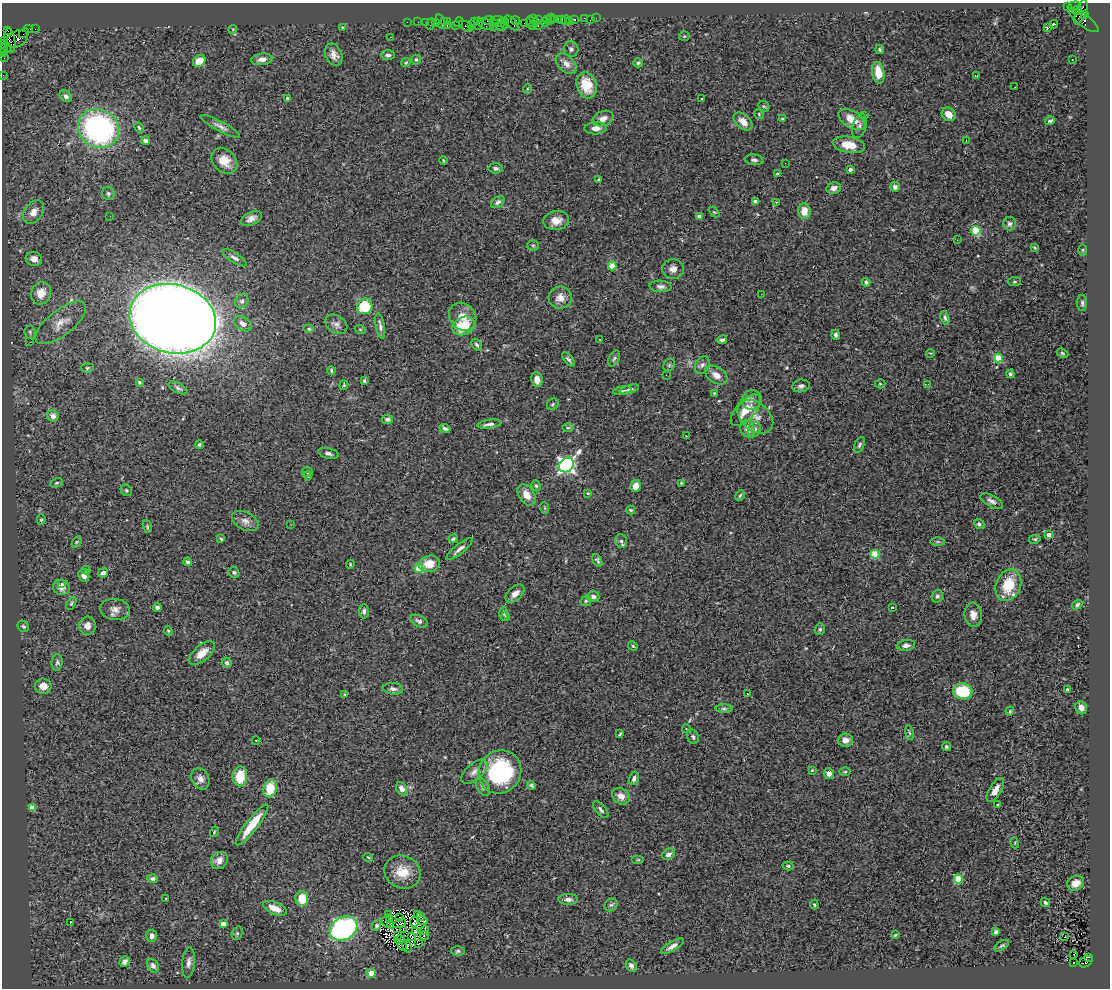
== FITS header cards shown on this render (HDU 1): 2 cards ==
NAXIS1  =                 1108
NAXIS2  =                  986

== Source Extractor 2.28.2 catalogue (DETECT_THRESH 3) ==
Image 1108 x 986 px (HDU 1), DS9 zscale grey, 1 PNG px = 1 image px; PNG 1112 x 990 px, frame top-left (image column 1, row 986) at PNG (2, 3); each listed source drawn as its Kron ellipse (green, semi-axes under 4 px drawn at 4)
Background 2.22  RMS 0.09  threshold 0.27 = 3 sigma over >= 5 px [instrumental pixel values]
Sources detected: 354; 1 with non-positive FLUX_AUTO (blend fragments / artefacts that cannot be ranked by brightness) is neither listed nor drawn; the other 353 listed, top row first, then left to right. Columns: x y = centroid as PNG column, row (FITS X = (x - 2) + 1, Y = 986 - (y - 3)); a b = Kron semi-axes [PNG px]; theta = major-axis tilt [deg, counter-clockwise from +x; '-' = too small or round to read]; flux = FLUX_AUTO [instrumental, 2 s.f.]
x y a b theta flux
1074 6 6 3 16 99
1067 7 3 2 - 510
1077 10 5 3 - 1000
1081 12 13 5 70 1300
1084 15 4 3 - 350
584 18 2 2 - 77
596 18 2 2 - 23
534 19 2 2 - 57
538 19 3 2 - 140
547 19 3 2 - 190
550 19 6 3 66 230
554 19 2 2 - 120
558 19 3 2 - 170
562 19 3 2 - 42
574 19 4 3 - 290
488 20 6 2 6 220
497 20 7 2 3 610
516 20 4 3 - 240
565 20 5 2 - 71
590 20 2 2 - 18
1083 20 18 6 -37 650
447 21 3 3 - 130
530 21 5 2 - 180
569 21 2 2 - 35
407 22 2 2 - 45
418 22 2 2 - 80
425 22 2 2 - 48
435 22 3 3 - 150
441 22 7 3 -72 190
444 22 3 2 - 140
459 22 5 4 - 160
474 22 4 2 - 140
545 22 4 3 - 200
501 23 3 3 - 410
512 23 9 4 -48 640
524 23 2 2 - 160
430 24 6 2 72 400
478 24 6 3 88 440
485 24 9 5 -23 600
495 24 4 2 - 160
505 24 5 2 - 300
1054 24 4 3 - 9.9
471 25 3 3 - 98
447 26 3 3 - 120
455 26 3 3 - 300
466 26 7 3 -35 410
501 26 5 3 - 680
532 26 4 2 - 220
538 26 3 2 - 310
342 27 3 3 - 7.6
493 27 2 2 - 83
1047 28 3 3 - 17
28 29 4 3 - 130
35 29 2 2 - 33
233 29 4 3 - 5.2
7 30 4 2 - 90
24 33 5 2 - 140
684 36 5 5 - 7.7
390 37 3 2 - 5
17 39 11 8 28 1100
5 41 3 2 - 99
10 41 12 5 -83 1300
5 46 7 2 -41 340
3 49 3 3 - 160
571 49 8 7 - 21
880 49 4 4 - 8.2
4 52 5 4 - 640
334 55 11 8 -66 43
388 55 7 5 -2 20
4 58 2 2 - 24
262 59 10 6 7 31
416 59 5 5 - 9.8
1072 60 2 2 - 4.3
199 61 7 5 40 94
406 63 4 4 - 6.8
638 63 5 4 - 10
566 64 12 8 -43 44
878 73 11 6 -81 110
3 75 2 2 - 39
977 75 3 2 - 7.9
587 85 13 10 -73 150
1015 87 3 2 - 7.2
527 89 5 3 - 5.9
66 96 7 5 -43 21
287 98 4 3 - 11
701 99 3 3 - 15
764 106 6 5 - 7.8
759 114 5 4 - 8
949 114 7 6 - 58
865 116 3 2 - 7.1
603 119 10 7 22 45
782 119 4 3 - 6
852 119 15 8 -32 98
1050 121 5 3 - 12
743 122 11 7 -42 52
220 126 22 5 -28 31
859 126 12 7 73 24
139 127 6 3 -63 8.6
99 128 21 19 -36 1400
596 128 11 6 2 41
145 141 4 3 - 19
966 141 3 2 - 5.6
849 145 16 8 -10 110
754 160 9 5 -6 17
224 161 14 11 -45 84
443 161 4 2 - 5.9
785 163 2 2 - 7.1
496 168 7 5 -5 17
850 169 3 3 - 24
778 174 4 3 - 8.3
599 179 4 3 - 9.1
895 187 5 5 - 22
834 188 7 6 - 30
108 193 6 6 - 13
755 201 4 3 - 17
498 202 7 5 35 16
776 202 3 3 - 3.4
804 211 8 6 -85 71
34 212 13 8 55 47
714 212 6 4 -43 6.4
110 216 2 2 - 87
699 216 4 3 - 36
251 218 11 6 25 32
556 221 13 9 7 60
1010 224 6 6 - 18
976 231 5 4 - 290
957 240 3 2 - 5.8
533 245 5 5 - 10
1034 247 4 3 - 6.1
1083 250 6 4 90 6.3
235 258 14 5 -32 22
34 259 8 7 - 45
612 266 4 4 - 140
673 269 11 9 -2 38
866 282 4 3 - 12
1014 282 7 4 7 8.4
660 286 11 5 -3 22
41 293 11 9 69 92
761 294 2 2 - 9.3
560 298 12 11 - 52
242 301 7 6 - 17
1082 303 8 5 -90 13
365 306 8 7 - 230
463 317 15 12 -49 76
945 318 7 4 -68 13
173 319 44 34 -15 13000
61 323 30 12 38 97
243 324 10 6 -35 31
336 324 12 8 -33 29
380 326 13 4 -79 21
463 326 12 8 27 190
309 329 5 4 - 8.4
360 329 5 3 - 5.5
30 332 7 5 -87 10
836 335 5 4 - 18
600 339 3 2 - 5
722 340 5 3 - 17
30 342 3 3 - 6.5
477 345 7 4 -56 12
930 353 4 3 - 4.2
1062 353 6 4 -28 8.4
614 358 8 5 62 13
998 358 4 4 - 210
568 359 8 4 -51 14
669 365 6 5 - 9.8
702 365 9 6 61 20
87 368 6 5 - 11
331 370 4 3 - 8.3
1010 374 4 3 - 13
666 375 2 2 - 8.8
716 375 12 8 -32 50
537 380 7 5 -82 43
364 381 4 3 - 9.6
139 382 3 3 - 12
880 384 5 4 - 7.2
928 384 2 2 - 8.3
344 385 5 4 - 7
801 386 9 6 9 18
178 388 10 5 -28 15
629 389 10 4 17 17
622 391 9 3 11 12
714 393 3 3 - 4.6
752 400 10 9 - 34
553 404 6 5 - 11
746 410 19 9 48 110
53 416 6 5 - 40
755 417 20 14 -41 81
387 419 5 4 - 17
489 424 12 4 8 21
568 428 6 4 1 9.3
445 429 5 3 - 16
747 429 9 7 -77 46
754 430 8 6 62 23
686 436 2 2 - 3.7
199 445 4 4 - 8.9
859 445 8 4 66 13
329 453 10 5 -15 18
566 465 8 6 43 2000
308 472 5 5 - 9.9
308 476 4 3 - 6.8
57 483 6 4 27 9.4
681 483 3 3 - 5.9
536 486 5 4 - 8.6
636 486 6 5 - 50
126 490 6 5 - 9.4
588 493 4 3 - 5.7
527 495 12 7 -56 60
740 495 5 3 - 9.2
992 501 12 6 -29 26
545 508 6 3 -71 5.2
631 510 4 3 - 11
41 520 5 4 - 8.5
245 521 14 9 -27 38
979 524 5 4 - 16
291 525 3 2 - 6.1
147 527 7 4 -71 9.3
1049 535 4 4 - 53
221 539 4 3 - 11
453 539 5 3 - 12
1035 539 6 4 12 8.3
621 541 7 6 - 17
77 542 6 4 59 7.2
938 542 7 4 -1 10
460 549 16 5 39 32
875 554 4 4 - 260
597 560 7 4 -64 11
188 562 4 4 - 14
350 564 4 3 - 5.8
429 564 10 8 12 110
419 569 4 4 - 200
86 570 4 4 - 7.2
234 572 6 5 - 11
103 573 5 4 - 24
84 576 6 5 - 27
61 583 3 3 - 11
1008 585 16 12 68 200
61 587 8 7 - 37
515 594 11 6 42 38
937 596 6 5 - 15
593 597 6 5 - 25
586 601 5 5 - 9.9
71 603 7 4 61 9.1
1077 605 6 4 35 14
157 607 4 3 - 16
892 607 3 2 - 5.1
115 609 15 10 -6 47
364 611 7 5 -88 18
503 614 7 4 -90 10
973 615 12 8 -84 43
506 616 4 4 - 6.9
419 621 9 5 -26 20
23 626 6 5 - 12
87 626 9 8 - 40
820 629 6 5 - 10
168 631 5 4 - 6.5
906 645 9 5 9 20
633 646 5 4 - 7.9
202 653 15 8 41 78
57 662 8 5 83 15
227 663 5 5 - 14
43 686 8 7 - 57
393 689 10 5 -7 21
1067 689 3 3 - 11
963 691 9 8 - 240
345 694 4 2 - 5.2
747 694 3 2 - 5.9
1081 708 7 5 -67 36
724 709 8 4 0 12
1010 711 4 4 - 5.9
687 729 4 3 - 4.6
909 733 7 3 -81 8.2
620 734 4 2 - 6.4
693 737 7 5 -69 17
256 740 4 3 - 4.9
845 740 8 6 4 41
946 747 4 4 - 11
812 770 4 3 - 5.1
474 772 16 8 41 40
500 772 22 20 50 600
845 772 5 3 - 6.9
829 774 5 5 - 35
240 776 10 7 86 160
200 779 11 8 -61 35
634 779 7 5 71 19
531 785 5 3 - 13
483 787 10 6 -60 20
270 788 9 6 77 160
402 789 7 5 -55 31
995 790 14 6 59 49
621 796 9 7 -34 49
998 804 4 3 - 9.3
32 808 4 4 - 77
601 810 10 5 -49 17
252 825 25 6 53 160
214 832 5 3 - 6.2
1015 843 5 3 - 5.6
668 854 7 5 32 26
368 857 5 3 - 5
219 860 9 8 - 34
638 860 6 4 0 7.8
788 866 6 3 -15 10
402 872 18 16 -24 120
153 879 5 4 - 15
958 879 4 4 - 240
1076 883 9 7 26 48
166 898 3 3 - 8.4
302 899 7 6 - 120
568 899 10 5 -2 25
1045 903 5 4 - 10
611 905 7 6 - 15
814 905 5 3 - 7.2
275 908 13 6 -22 82
389 914 3 2 - 4.5
417 914 2 2 - 1.2
420 917 3 2 - 3.9
390 918 2 2 - 4.5
400 918 3 2 - 3.2
423 920 5 3 - 3.2
387 922 5 2 - 2.1
414 922 5 2 - 2
70 923 3 2 - 26
399 923 6 2 24 13
223 924 4 4 - 73
391 925 4 2 - 6.6
376 926 5 4 - 12
343 928 14 11 28 1200
403 930 3 2 - 4.4
424 930 5 3 - 10
416 931 4 3 - 3.4
996 932 4 3 - 13
237 933 7 5 71 11
895 935 4 3 - 5.2
152 936 6 5 - 23
397 936 3 2 - 4.9
411 936 4 2 - 3
424 936 4 2 - 11
1065 937 3 2 - 44
400 940 5 2 - 13
418 944 2 2 - 3
402 946 5 3 - 4.4
407 946 7 2 -57 14
672 946 13 4 31 31
1002 946 8 3 32 8.9
458 951 7 5 2 12
1074 954 3 2 - 13
1088 957 3 2 - 420
125 962 6 5 - 25
188 962 15 6 84 32
1086 962 7 5 33 960
1073 963 2 2 - 3.4
153 966 7 5 -56 21
631 966 7 5 -55 20
371 973 4 4 - 150
At the frame edge (FLAGS 8, measured only in part): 3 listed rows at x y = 3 49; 4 52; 3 75
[1 non-positive-flux detection neither listed nor drawn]